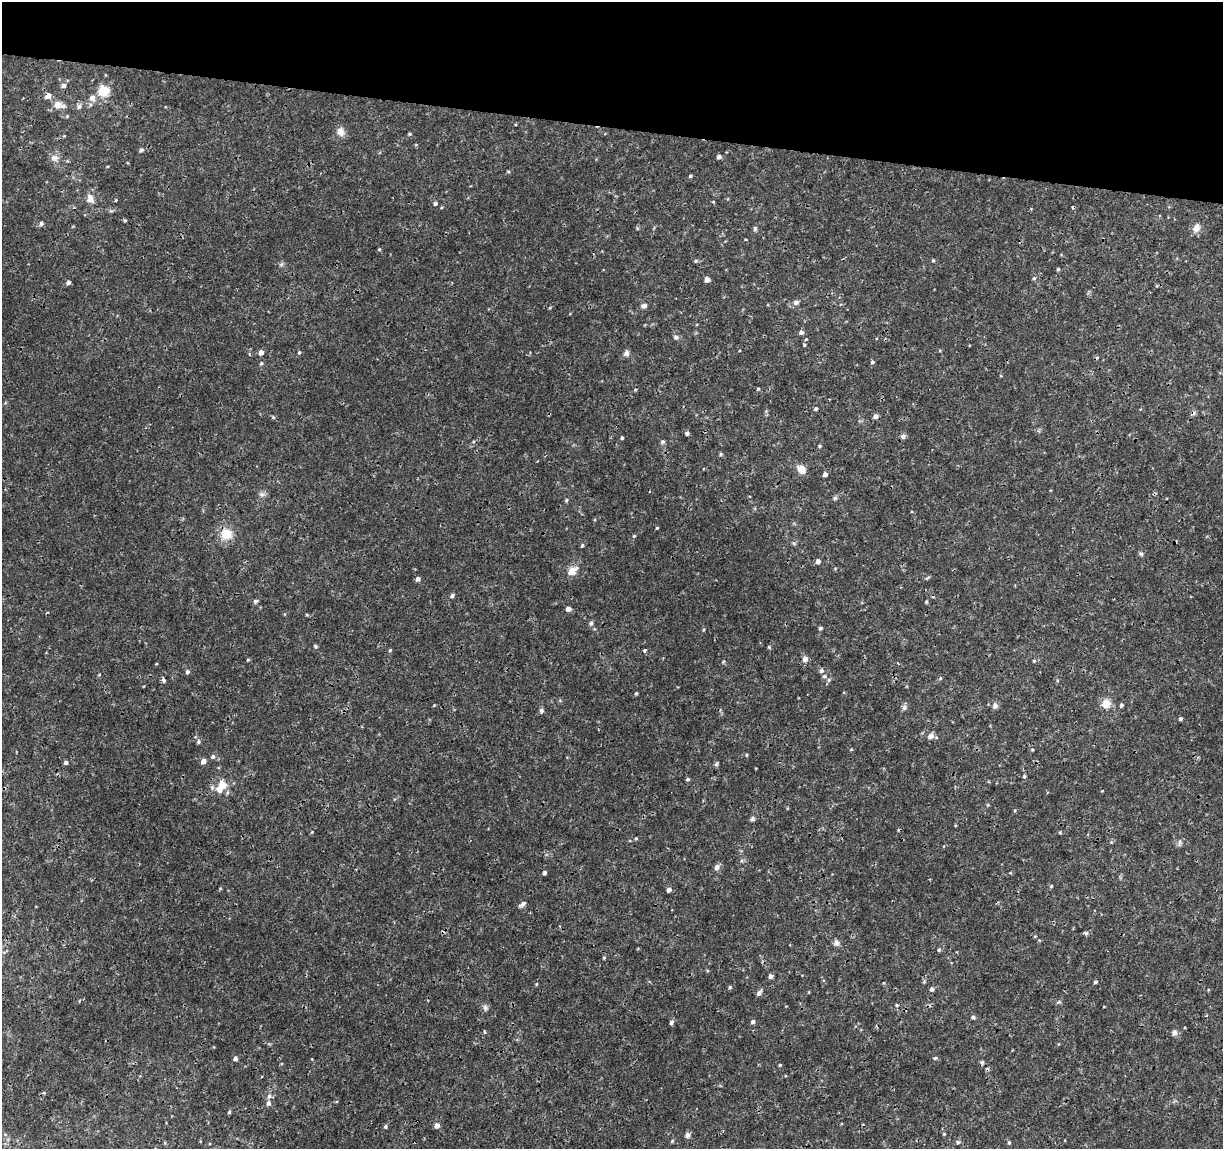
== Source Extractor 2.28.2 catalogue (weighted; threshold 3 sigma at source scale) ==
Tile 2 of 4 x 4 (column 2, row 1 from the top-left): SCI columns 1222-2442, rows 3665-4811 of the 4892 x 5096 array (HDU 1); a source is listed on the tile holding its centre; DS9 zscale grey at full resolution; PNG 1225 x 1151 px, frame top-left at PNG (2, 2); no overlay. Shown black and unused: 11% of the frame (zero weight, under 3 of 4 exposures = <1% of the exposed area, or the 3 px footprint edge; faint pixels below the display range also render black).
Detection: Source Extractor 2.28.2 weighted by HDU 2 'WHT'; one run over the whole footprint, this tile lists its part. Background 0.00125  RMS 9.5e-04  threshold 0.00428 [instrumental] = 3 sigma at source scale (4.5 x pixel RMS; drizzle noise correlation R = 1.50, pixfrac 1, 0.0396/0.0396 arcsec/px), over >= 5 px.
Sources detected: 155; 8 cosmic-ray / hot-pixel residue — not listed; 3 inside a brighter listed object's ellipse — not listed separately; the other 144 listed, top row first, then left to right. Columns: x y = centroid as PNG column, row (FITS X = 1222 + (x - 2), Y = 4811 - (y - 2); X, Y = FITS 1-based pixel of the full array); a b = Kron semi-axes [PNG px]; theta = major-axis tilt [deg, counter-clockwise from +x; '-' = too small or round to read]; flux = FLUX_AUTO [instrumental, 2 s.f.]
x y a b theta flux
63 85 6 5 - 0.35
104 91 10 9 - 2.2
48 96 6 5 - 0.7
92 98 8 8 - 0.5
57 105 9 9 - 0.72
79 107 7 7 - 0.27
67 116 5 4 - 0.1
341 132 12 10 -81 0.63
410 134 5 3 - 0.12
141 150 6 5 - 0.22
719 157 4 4 - 0.3
54 158 11 8 -20 0.49
690 176 5 3 - 0.14
90 198 12 9 -68 0.66
713 202 4 3 - 0.074
435 203 5 5 - 0.19
125 220 5 4 - 0.11
41 224 5 5 - 0.24
755 228 5 5 - 0.22
1196 228 11 9 70 0.58
379 249 5 4 - 0.099
933 260 4 4 - 0.11
696 261 6 4 22 0.13
1058 269 4 4 - 0.14
1034 278 5 5 - 0.15
707 280 5 4 - 0.52
68 282 5 4 - 0.3
796 302 7 6 - 0.33
644 306 7 5 12 0.33
801 332 5 5 - 0.27
676 337 6 5 - 0.3
806 339 4 4 - 0.088
804 345 4 3 - 0.1
261 352 5 5 - 0.46
299 353 5 4 - 0.13
626 353 8 7 - 0.32
872 362 5 5 - 0.16
261 363 5 4 - 0.12
758 389 4 3 - 0.12
635 390 4 3 - 0.088
815 409 5 4 - 0.13
875 416 5 5 - 0.35
273 417 5 4 - 0.13
687 433 5 4 - 0.23
903 436 7 6 - 0.27
622 438 4 3 - 0.16
662 442 6 5 - 0.19
820 446 5 3 - 0.1
721 454 5 5 - 0.12
801 469 10 8 -49 0.98
825 474 4 4 - 0.39
262 494 10 5 -7 0.27
835 498 5 5 - 0.18
566 500 6 4 70 0.12
657 528 4 3 - 0.084
226 534 16 14 -5 1.6
634 536 5 4 - 0.092
794 543 5 5 - 0.14
582 545 5 4 - 0.14
1141 554 6 5 - 0.16
818 561 5 4 - 0.42
572 571 7 5 38 1.7
927 578 7 3 19 0.13
418 579 5 4 - 0.28
452 596 5 4 - 0.21
255 601 5 5 - 0.22
926 602 5 4 - 0.098
568 609 5 4 - 0.44
591 623 6 5 - 0.2
820 628 4 4 - 0.17
704 630 5 3 - 0.1
315 646 5 5 - 0.13
769 647 5 4 - 0.1
390 650 5 4 - 0.09
645 650 4 3 - 0.2
805 659 6 5 - 0.54
248 660 4 4 - 0.094
1034 661 4 4 - 0.11
821 671 6 5 - 0.23
187 672 5 4 - 0.2
99 675 5 3 - 0.074
824 676 6 5 - 0.22
164 680 6 5 - 0.2
829 680 6 5 - 0.17
636 693 4 3 - 0.12
1106 704 11 11 - 0.94
434 705 4 3 - 0.077
1121 705 5 4 - 0.17
995 706 7 6 - 0.36
904 707 8 6 -76 0.24
541 711 6 6 - 0.21
1180 719 4 4 - 0.16
931 736 6 5 - 0.62
198 742 6 5 - 0.19
851 750 5 3 - 0.082
1032 750 4 4 - 0.092
746 755 5 3 - 0.09
213 756 6 5 - 0.23
203 761 5 5 - 0.57
66 763 5 4 - 0.22
716 764 6 5 - 0.15
1024 776 5 4 - 0.14
688 779 5 4 - 0.14
223 785 12 10 -62 1.3
1102 791 4 2 - 0.066
752 819 6 6 - 0.21
1060 832 4 3 - 0.086
636 838 4 4 - 0.094
1179 843 11 4 81 0.2
717 867 7 6 - 0.37
544 873 4 3 - 0.29
1051 886 5 4 - 0.1
669 890 4 4 - 0.47
523 904 9 5 35 0.31
1086 933 6 5 - 0.18
837 943 8 7 - 0.34
939 950 5 4 - 0.14
604 958 5 3 - 0.11
771 976 5 4 - 0.33
1095 982 4 4 - 0.15
883 983 5 3 - 0.079
536 984 5 3 - 0.084
730 987 4 4 - 0.13
932 989 5 5 - 0.26
759 993 7 5 53 0.36
897 1005 5 4 - 0.097
485 1008 9 6 -85 0.27
973 1017 5 4 - 0.22
753 1021 5 4 - 0.28
671 1022 5 5 - 0.23
484 1032 4 3 - 0.12
1174 1032 8 7 - 0.29
235 1058 4 4 - 0.33
935 1058 5 4 - 0.13
780 1065 4 3 - 0.099
268 1103 7 6 - 0.3
229 1112 4 4 - 0.13
437 1125 5 4 - 0.55
385 1126 4 4 - 0.16
944 1134 5 4 - 0.095
687 1135 8 6 73 0.28
672 1141 5 4 - 0.11
958 1142 6 5 - 0.18
1009 1142 5 4 - 0.14
Overlapping masked pixels (flux is a lower limit): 1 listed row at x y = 48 96